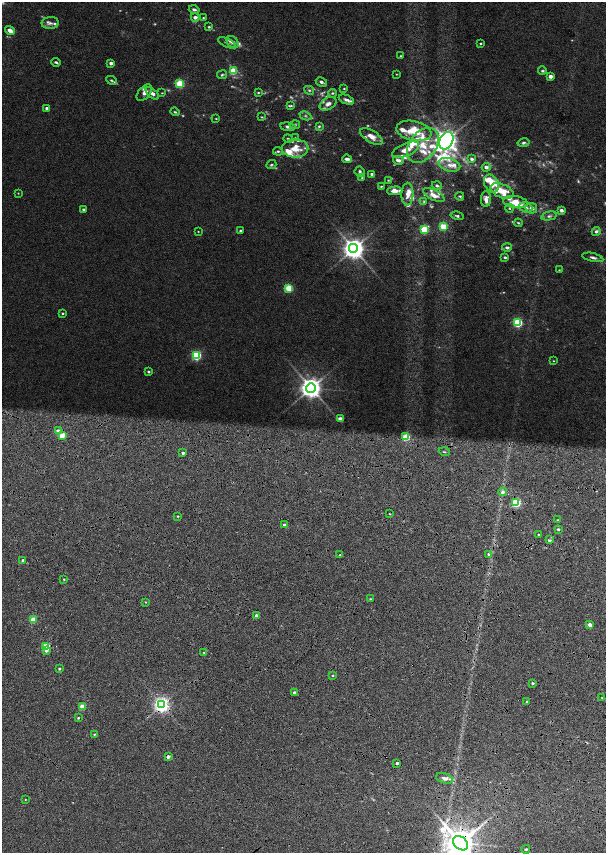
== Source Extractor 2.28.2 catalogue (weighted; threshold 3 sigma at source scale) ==
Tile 10 of 4 x 4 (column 2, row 3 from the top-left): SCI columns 1658-2864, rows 1721-3421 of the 5779 x 6834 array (HDU 1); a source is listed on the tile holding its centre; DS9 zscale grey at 2 x 2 block average (1 PNG px = mean of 2 x 2 image px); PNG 608 x 855 px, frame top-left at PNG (2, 2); each listed source drawn as its Kron ellipse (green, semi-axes under 4 px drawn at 4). Shown black and unused: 2% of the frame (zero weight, under 6 of 12 exposures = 9% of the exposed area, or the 3 px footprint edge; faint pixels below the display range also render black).
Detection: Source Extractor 2.28.2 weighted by HDU 2 'WHT'; one run over the whole footprint, this tile lists its part. Background 0.0309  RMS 0.0029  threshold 0.012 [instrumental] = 3 sigma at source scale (4.09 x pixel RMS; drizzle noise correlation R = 1.36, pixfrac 0.8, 0.0396/0.0396 arcsec/px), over >= 5 px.
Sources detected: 212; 38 too faint to see at this stretch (2 x 2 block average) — neither listed nor drawn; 36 inside a brighter listed object's ellipse — not listed separately; the other 138 listed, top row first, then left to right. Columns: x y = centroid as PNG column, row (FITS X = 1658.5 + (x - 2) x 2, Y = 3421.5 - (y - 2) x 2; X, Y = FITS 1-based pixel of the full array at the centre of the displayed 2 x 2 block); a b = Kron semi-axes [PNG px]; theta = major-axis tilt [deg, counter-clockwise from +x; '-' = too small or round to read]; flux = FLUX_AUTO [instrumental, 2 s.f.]
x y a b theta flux
194 9 5 3 - 1.2
195 17 4 3 - 2.1
203 18 3 3 - 0.44
50 23 8 6 5 1.9
209 27 4 3 - 0.75
10 30 5 3 - 4.4
233 42 7 5 -49 2.1
227 43 10 3 -26 0.95
481 43 3 2 - 0.6
401 56 2 2 - 0.46
56 62 4 3 - 1.1
111 63 2 2 - 2.8
233 71 3 3 - 20
542 71 4 3 - 0.77
396 74 3 2 - 0.31
222 75 5 4 - 0.82
550 76 4 3 - 1.8
111 80 6 3 -26 0.83
321 82 6 3 -28 1.5
180 84 3 3 - 31
344 89 2 2 - 0.52
309 90 5 4 - 0.97
144 93 10 5 51 2.9
152 93 8 4 -41 2.6
162 93 3 2 - 0.35
258 93 3 2 - 0.58
332 93 5 3 - 0.81
346 100 8 4 -24 2
328 104 9 6 28 2.5
291 106 4 3 - 0.55
47 108 2 2 - 2.8
175 112 5 2 - 0.7
305 116 6 4 -26 1
262 117 3 3 - 0.46
216 119 3 2 - 0.34
295 125 5 4 - 0.95
319 126 4 3 - 0.85
288 127 7 3 -8 1.5
414 131 18 9 -12 12
371 136 13 6 -32 5
295 138 3 2 - 0.46
288 139 5 3 - 0.7
446 141 9 6 64 490
523 143 6 4 13 1.2
423 145 19 13 52 12
295 148 13 9 1 9.2
406 150 14 6 24 4.7
278 151 5 4 - 0.88
347 159 5 3 - 2.1
472 159 3 2 - 1.7
398 160 5 3 - 1.7
271 165 5 3 - 0.77
449 165 11 6 -16 3.6
486 167 4 3 - 1.9
360 172 5 5 - 1.5
372 174 4 3 - 1.2
362 178 4 3 - 0.53
388 180 3 2 - 0.33
491 184 9 7 -63 5.5
381 186 4 2 - 0.5
437 186 5 4 - 1.1
395 191 7 4 0 4.2
502 191 12 6 -23 9.8
18 193 3 2 - 0.29
407 194 11 6 87 4
434 195 11 5 -26 3.8
460 196 4 3 - 0.63
486 199 8 5 88 3.1
424 202 4 3 - 0.57
515 202 12 6 -7 8.8
509 208 4 4 - 0.69
526 208 7 5 -20 1.8
531 208 6 5 - 2.4
83 209 2 2 - 0.9
561 210 3 2 - 2.5
457 216 6 3 -14 0.9
549 216 8 4 13 1.4
518 223 4 3 - 0.64
443 226 3 3 - 18
425 230 3 3 - 34
198 231 2 2 - 0.29
240 231 2 2 - 1.1
596 231 4 3 - 1.3
507 247 5 3 - 1.4
354 249 5 5 - 470
505 257 3 3 - 0.84
593 257 11 4 -13 1.9
559 270 3 2 - 0.34
289 288 3 3 - 24
63 313 2 2 - 0.68
518 323 3 3 - 47
196 355 3 3 - 52
553 361 3 2 - 0.35
149 372 2 2 - 0.92
311 388 5 5 - 460
340 419 3 2 - 6
58 431 3 3 - 5
62 435 4 3 - 11
406 437 3 3 - 22
444 452 5 2 - 0.54
183 453 2 2 - 1.7
503 492 4 4 - 1.7
516 503 3 3 - 45
389 514 3 2 - 0.33
178 516 2 2 - 0.56
557 520 3 2 - 0.35
284 525 3 2 - 2
558 529 3 2 - 0.79
538 535 2 2 - 0.44
549 540 3 3 - 1.1
489 554 3 3 - 0.88
340 555 3 2 - 0.84
23 560 2 2 - 2.3
64 579 2 2 - 0.68
370 599 2 2 - 0.74
145 602 3 2 - 0.42
256 616 3 3 - 3.4
33 619 3 2 - 12
590 625 3 2 - 5.7
46 646 3 3 - 20
46 650 3 3 - 3.6
204 653 2 2 - 0.47
59 669 2 2 - 0.89
333 675 3 2 - 0.52
533 683 3 2 - 0.94
294 692 2 2 - 1.4
602 698 3 2 - 0.42
527 701 2 2 - 1.1
162 704 4 4 - 200
82 707 3 2 - 12
78 718 2 2 - 0.77
94 734 2 2 - 0.51
168 757 2 2 - 3.3
397 763 3 2 - 1.3
445 778 9 5 -17 2.4
25 799 3 2 - 0.29
460 843 8 6 -41 1300
526 849 4 2 - 0.63
Overlapping masked pixels (flux is a lower limit): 6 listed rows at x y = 46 646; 527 701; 162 704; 168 757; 397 763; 460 843
Isophote crosses this tile's border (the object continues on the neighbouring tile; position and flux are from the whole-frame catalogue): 1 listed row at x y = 460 843